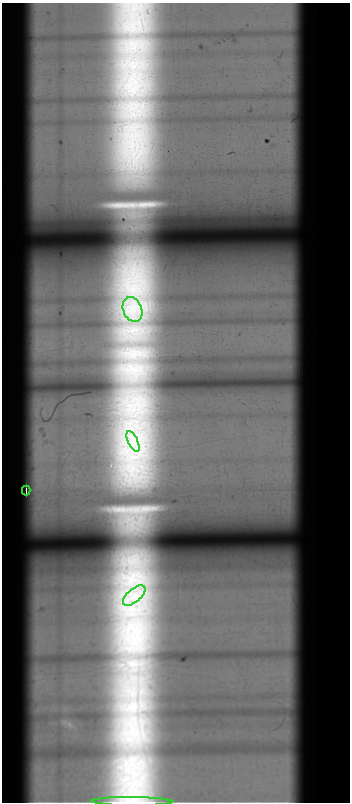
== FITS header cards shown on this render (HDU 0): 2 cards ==
NAXIS1  =                  348  /
NAXIS2  =                  800  /

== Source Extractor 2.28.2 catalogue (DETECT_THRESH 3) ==
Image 348 x 800 px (HDU 0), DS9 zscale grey, 1 PNG px = 1 image px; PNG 352 x 804 px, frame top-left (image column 1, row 800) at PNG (2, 3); each listed source drawn as its Kron ellipse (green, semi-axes under 4 px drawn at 4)
Background 4700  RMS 1700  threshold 5020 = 3 sigma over >= 5 px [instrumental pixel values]
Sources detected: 5; all 5 listed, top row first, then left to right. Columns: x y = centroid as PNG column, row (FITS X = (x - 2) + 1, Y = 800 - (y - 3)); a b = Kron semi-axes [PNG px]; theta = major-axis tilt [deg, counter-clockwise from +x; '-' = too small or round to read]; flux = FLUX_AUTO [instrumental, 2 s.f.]
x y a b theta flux
132 309 13 9 -67 1.6e+06
133 441 11 5 -64 7.4e+05
26 490 5 2 - 1.2e+05
134 595 14 6 40 1.2e+06
132 801 40 4 -1 1.1e+06
At the frame edge (FLAGS 8, measured only in part): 1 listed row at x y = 132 801